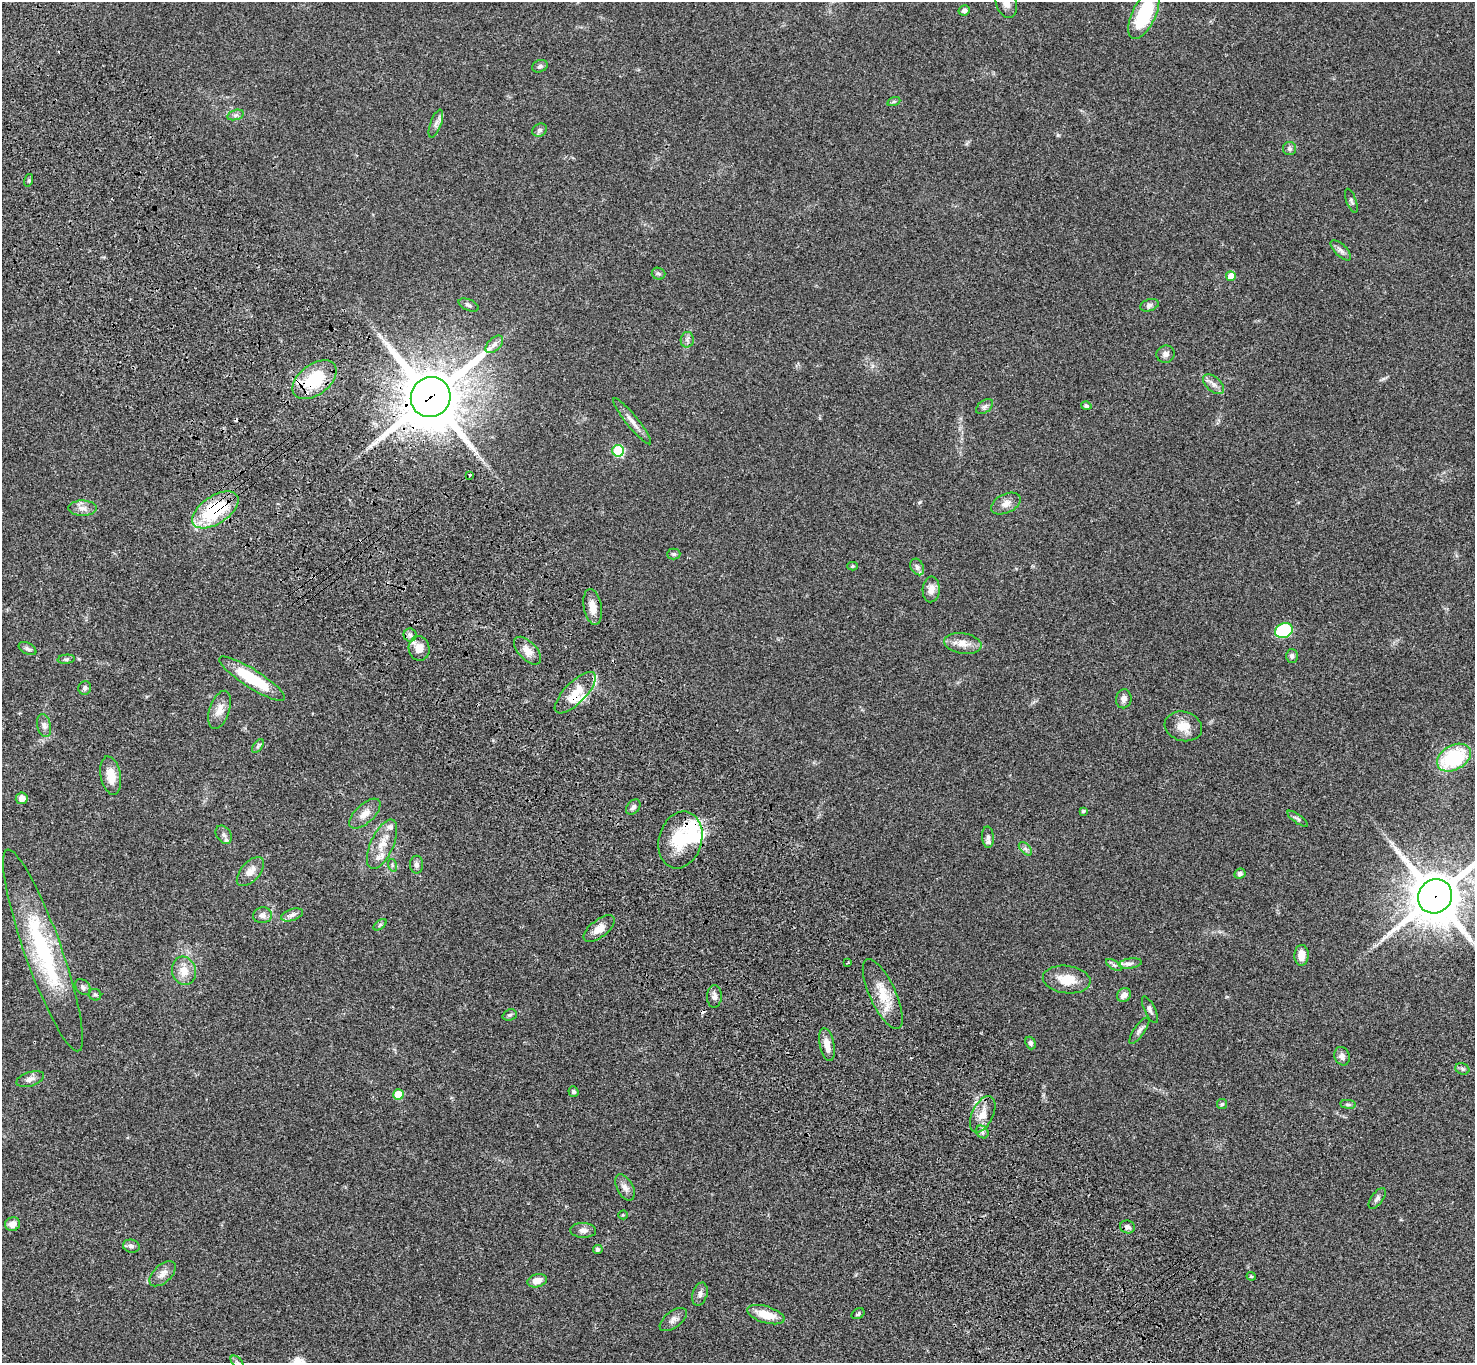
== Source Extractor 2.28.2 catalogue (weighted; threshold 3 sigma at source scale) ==
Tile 11 of 4 x 4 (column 3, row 3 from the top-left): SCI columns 3051-4523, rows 1745-3105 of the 6099 x 6072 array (HDU 1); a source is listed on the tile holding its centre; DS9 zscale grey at full resolution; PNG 1477 x 1365 px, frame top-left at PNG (2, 2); each listed source drawn as its Kron ellipse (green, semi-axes under 4 px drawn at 4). Shown black and unused: <1% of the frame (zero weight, under 3 of 4 exposures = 6% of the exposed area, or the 3 px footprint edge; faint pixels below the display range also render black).
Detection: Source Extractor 2.28.2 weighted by HDU 2 'WHT'; one run over the whole footprint, this tile lists its part. Background 0.0459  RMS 0.0051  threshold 0.0231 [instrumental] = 3 sigma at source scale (4.5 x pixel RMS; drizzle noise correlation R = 1.50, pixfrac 1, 0.05/0.05 arcsec/px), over >= 5 px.
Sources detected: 127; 2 inside a brighter object's white glare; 4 cosmic-ray / hot-pixel residue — neither listed nor drawn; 7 inside a brighter listed object's ellipse — not listed separately; the other 114 listed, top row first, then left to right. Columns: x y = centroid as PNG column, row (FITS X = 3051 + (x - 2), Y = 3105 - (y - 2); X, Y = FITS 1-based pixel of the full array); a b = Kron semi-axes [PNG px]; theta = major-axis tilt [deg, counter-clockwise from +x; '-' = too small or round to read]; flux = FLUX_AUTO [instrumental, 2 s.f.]
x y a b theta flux
1006 3 16 10 -71 4.5
964 10 5 5 - 1.6
1144 14 27 11 65 31
540 66 8 6 21 1.2
894 101 6 4 19 0.64
236 115 8 5 15 1.3
436 124 15 5 70 2.2
540 130 8 6 32 1.3
1289 149 6 6 - 1.2
29 180 6 4 73 0.65
1351 201 13 5 -70 1.3
1341 250 13 6 -45 1.9
658 274 7 6 - 0.98
1231 276 5 5 - 6.5
469 305 11 5 -23 1.4
1149 305 9 6 18 1.6
687 340 8 6 80 1.4
494 344 10 6 45 2.2
1166 354 9 8 - 2
315 380 25 15 37 25
1213 384 12 7 -42 2.8
431 397 20 19 - 3200
985 406 10 6 36 1.4
1086 406 5 4 - 1.1
632 421 29 6 -51 3.9
618 451 6 6 - 38
470 475 4 3 - 2.5
1006 503 16 9 26 3.6
82 508 14 7 0 3.1
215 510 26 14 33 35
674 554 7 5 1 0.93
852 566 5 4 - 0.78
917 567 9 6 -63 1.6
931 589 13 8 85 3.8
593 607 18 9 -80 5.3
1284 631 9 7 20 32
410 635 6 6 - 1.5
963 643 19 10 -9 5
419 648 12 10 -77 5
27 649 9 5 -28 1.4
527 651 17 9 -46 4.5
1292 656 7 6 - 1.4
66 659 8 4 7 0.9
252 679 38 9 -33 23
85 688 7 6 - 1.4
575 693 27 10 45 8.4
1124 699 9 7 81 2.3
220 710 20 10 71 4.8
44 725 12 7 -76 2
1183 726 19 14 -16 6.5
258 746 8 4 53 0.96
1454 758 18 12 30 35
111 776 19 10 -79 7.1
22 798 6 6 - 3.3
633 807 8 6 47 1.6
1083 811 3 3 - 0.85
365 814 19 9 43 4.7
1298 819 12 4 -35 1.2
224 835 10 7 -54 1.8
988 837 11 6 -86 1.8
680 840 29 21 74 22
382 844 26 11 66 7.8
1025 849 8 5 -46 1.3
392 865 6 4 -72 0.77
417 865 9 6 -90 1.7
250 872 17 9 48 4.1
1240 874 6 5 - 1.4
1435 896 18 16 47 2500
263 915 9 8 - 2.3
292 915 11 5 18 1.8
380 925 7 4 37 0.82
599 929 18 8 38 4.9
43 950 107 18 -70 55
1301 955 10 7 88 5.3
848 963 3 2 - 0.67
1130 963 11 5 8 1.6
1114 965 9 3 -31 0.99
184 971 14 12 -73 5.9
1067 980 24 13 -7 9.8
83 987 9 6 -46 1.4
883 994 38 13 -65 12
95 995 6 5 - 0.91
1124 995 7 6 - 2.6
714 996 11 7 89 2.1
1150 1010 14 5 -64 1.7
510 1015 7 5 20 0.87
1139 1031 16 5 55 1.9
1031 1043 6 5 - 1.3
827 1045 17 7 -78 4.5
1342 1056 9 7 -70 2.3
1462 1069 7 5 -22 0.97
30 1079 14 7 18 2.3
573 1092 5 5 - 1.1
398 1094 5 5 - 13
1222 1104 5 5 - 0.71
1348 1104 8 4 -6 0.88
983 1114 19 10 65 5.8
982 1132 7 5 -48 1.3
625 1187 14 8 -62 3
1377 1198 12 6 54 1.6
623 1215 4 4 - 0.5
12 1224 7 6 - 3.4
1127 1227 7 6 - 1.7
583 1230 13 7 -2 2.3
131 1246 8 6 -15 1.4
598 1249 5 4 - 1.1
163 1274 16 9 42 3.4
1251 1276 4 4 - 0.57
537 1281 10 6 15 4.1
700 1294 12 7 73 2.1
858 1314 7 5 30 0.91
766 1315 19 8 -17 9.2
673 1320 16 8 37 2.6
237 1362 8 4 -46 1.2
Overlapping masked pixels (flux is a lower limit): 5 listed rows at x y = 315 380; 431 397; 215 510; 680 840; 1435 896
Isophote crosses this tile's border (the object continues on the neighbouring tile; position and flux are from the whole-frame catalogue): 4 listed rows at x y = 1006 3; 1144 14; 1435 896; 237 1362
Unlisted compact peaks at least as high as the median listed source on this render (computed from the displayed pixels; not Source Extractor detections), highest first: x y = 920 502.